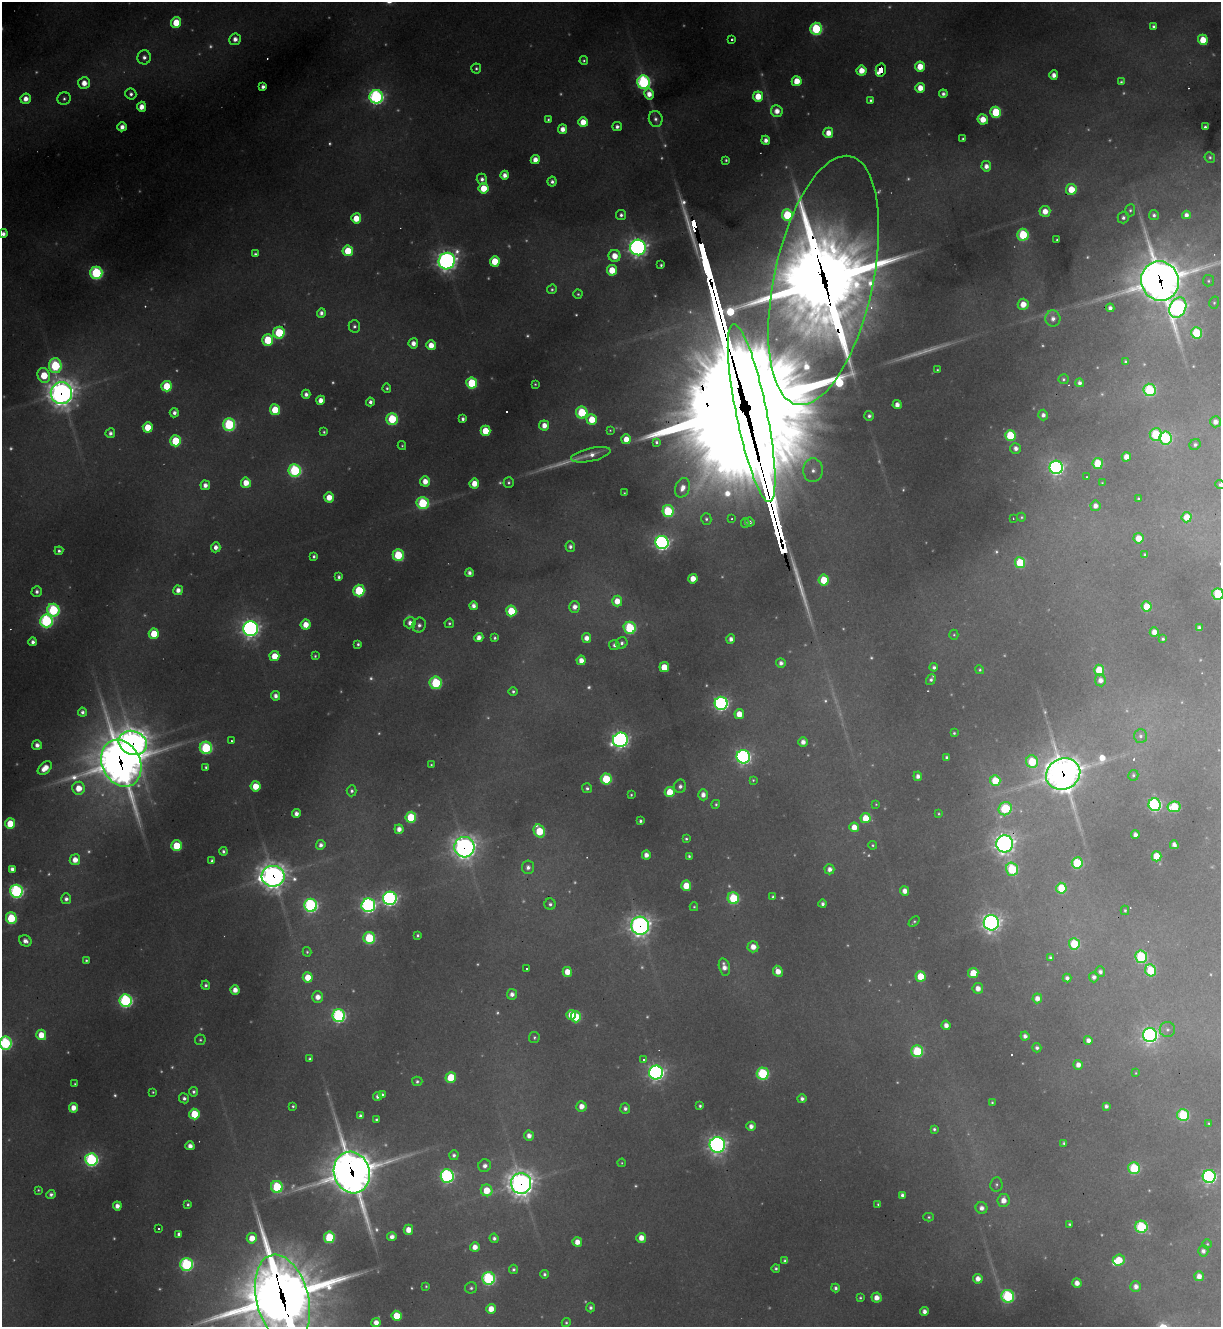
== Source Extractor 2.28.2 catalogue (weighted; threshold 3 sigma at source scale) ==
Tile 11 of 4 x 4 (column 3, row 3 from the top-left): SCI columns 2703-3921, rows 1326-2650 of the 5283 x 5299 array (HDU 1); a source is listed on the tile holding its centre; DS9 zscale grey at full resolution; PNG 1223 x 1329 px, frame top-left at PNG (2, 2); each listed source drawn as its Kron ellipse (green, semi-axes under 4 px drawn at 4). Shown black and unused: <1% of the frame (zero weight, under 3 of 4 exposures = <1% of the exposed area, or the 3 px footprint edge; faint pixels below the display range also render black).
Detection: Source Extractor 2.28.2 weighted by HDU 2 'WHT'; one run over the whole footprint, this tile lists its part. Background 0.287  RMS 0.011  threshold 0.0512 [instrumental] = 3 sigma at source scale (4.5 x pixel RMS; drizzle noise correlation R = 1.50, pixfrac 1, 0.05/0.05 arcsec/px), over >= 5 px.
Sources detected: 539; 93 too faint to see at this stretch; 9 cosmic-ray / hot-pixel residue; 4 long thin detections or spike segments (spike, bleed or trail) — neither listed nor drawn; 3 inside a brighter listed object's ellipse — not listed separately; the other 430 listed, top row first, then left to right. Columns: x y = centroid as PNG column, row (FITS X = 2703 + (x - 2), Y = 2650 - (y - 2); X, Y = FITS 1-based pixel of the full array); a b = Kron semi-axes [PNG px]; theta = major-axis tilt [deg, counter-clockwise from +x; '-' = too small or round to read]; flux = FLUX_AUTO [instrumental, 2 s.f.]
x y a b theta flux
176 23 5 5 - 46
1153 26 4 3 - 3.4
816 29 6 6 - 160
235 39 6 6 - 9.7
732 39 3 3 - 9.5
1203 40 5 5 - 35
144 57 7 6 - 6.9
584 61 4 4 - 2.3
920 66 5 5 - 28
476 68 5 5 - 2.8
881 70 6 5 - 51
861 71 5 5 - 22
1054 75 4 4 - 11
797 81 5 5 - 28
643 82 6 6 - 330
1121 82 4 3 - 2.8
84 83 6 6 - 17
263 87 4 4 - 6.2
920 88 5 5 - 21
131 94 5 5 - 4.5
649 94 5 4 - 15
943 94 4 4 - 4.9
758 96 5 5 - 35
376 97 7 6 - 420
26 99 5 5 - 13
64 99 7 6 - 4.3
871 100 4 3 - 2.9
142 107 5 4 - 15
777 111 6 6 - 15
996 112 5 5 - 86
548 119 4 4 - 2.4
656 119 8 6 -73 5.4
983 119 5 5 - 26
583 122 5 4 - 23
122 127 4 4 - 10
617 127 4 4 - 4.9
1205 127 4 3 - 3.3
563 129 5 4 - 13
828 133 5 5 - 19
963 139 3 3 - 2.7
766 140 4 4 - 8.3
1210 157 5 5 - 2.8
535 160 4 4 - 14
726 160 4 3 - 2.4
986 166 5 5 - 10
505 175 4 4 - 11
482 179 5 5 - 5.7
552 181 5 4 - 4.7
483 188 5 5 - 36
1071 189 5 5 - 36
1130 210 6 5 - 2.8
1045 211 5 5 - 19
621 215 5 5 - 4.3
787 215 5 5 - 85
1154 215 5 5 - 4.2
1186 215 4 4 - 7.1
1123 217 6 5 - 4.2
356 218 5 5 - 29
3 234 4 4 - 6.1
1023 235 6 5 - 97
1057 240 3 3 - 1.5
638 247 8 8 - 680
348 251 5 5 - 48
255 254 4 3 - 2.9
614 256 6 6 - 21
447 261 8 8 - 810
495 261 5 5 - 42
661 265 3 3 - 2.3
612 270 5 5 - 37
96 273 6 6 - 200
823 280 127 49 78 23000
1160 281 20 19 - 4500
1208 281 5 5 - 2.4
552 289 5 4 - 2.7
578 294 4 4 - 2.3
1214 303 6 5 - 2.3
1023 304 5 5 - 20
1110 308 4 4 - 5.7
1178 308 10 8 65 550
321 313 5 4 - 6.2
1053 319 8 7 - 9.2
354 326 6 6 - 4
279 333 6 5 - 100
1196 333 6 5 - 73
268 340 5 5 - 82
413 343 5 5 - 12
431 345 5 4 - 20
1125 361 4 3 - 2.6
55 366 7 6 - 140
937 370 3 3 - 1.6
44 375 8 6 -69 50
1063 379 5 5 - 2.5
472 383 5 5 - 89
1080 383 4 4 - 5.6
535 384 3 3 - 1.6
167 386 5 5 - 60
387 388 4 4 - 2.5
1149 390 6 6 - 140
61 393 11 10 - 1600
306 394 4 4 - 6.5
321 400 4 4 - 12
370 402 4 4 - 5.3
897 405 4 4 - 11
275 410 5 5 - 48
582 412 6 6 - 99
174 413 4 4 - 6.1
752 413 91 15 -78 28000
1043 415 5 5 - 6.3
869 416 5 5 - 4.7
392 419 6 5 - 94
463 419 4 3 - 4.5
592 419 5 5 - 39
1215 422 5 5 - 9
229 424 6 6 - 190
544 425 5 5 - 15
148 427 5 5 - 40
610 430 4 4 - 1.4
485 431 5 5 - 43
324 432 4 3 - 2.1
110 433 5 5 - 5.9
1156 434 6 6 - 97
1010 435 5 5 - 70
1166 438 6 6 - 140
626 439 5 5 - 21
175 441 5 5 - 74
656 442 4 3 - 3.1
1195 445 6 5 - 3.8
402 446 4 3 - 1.6
1016 448 5 5 - 7.8
591 455 20 6 13 14
1126 457 5 4 - 15
1098 463 5 5 - 69
1056 467 7 6 - 420
295 470 6 6 - 200
813 470 12 9 87 13
1086 477 2 2 - 0.94
425 481 5 5 - 17
509 482 5 5 - 2.8
246 483 5 5 - 22
474 483 5 4 - 23
1102 483 4 4 - 1.2
205 485 5 4 - 8.7
1220 485 5 4 - 2.5
683 488 10 7 67 14
624 493 3 2 - 1.1
329 497 5 5 - 23
1138 499 3 3 - 2
423 503 6 6 - 130
1095 506 5 5 - 8.9
668 511 6 5 - 120
1021 517 4 4 - 2
1187 517 5 5 - 25
1013 518 2 2 - 0.99
706 519 6 5 - 3.1
732 519 4 3 - 1.4
750 522 5 4 - 3.5
745 523 4 4 - 2.3
1138 538 5 5 - 21
662 542 6 6 - 460
570 546 5 4 - 5.2
216 547 5 5 - 8.7
59 551 4 4 - 3.5
398 555 6 5 - 88
1145 555 4 4 - 3.1
314 556 4 3 - 3.4
1020 563 5 5 - 67
469 573 4 4 - 5.5
339 577 4 4 - 4
693 579 5 4 - 20
824 580 5 5 - 47
178 590 5 4 - 10
37 591 5 5 - 5.2
359 591 6 5 - 100
1218 594 6 5 - 120
617 601 5 5 - 22
473 606 4 4 - 8.5
1147 606 5 5 - 34
575 607 6 5 - 11
53 610 6 6 - 170
511 611 5 5 - 57
46 621 6 6 - 280
410 623 6 5 - 9.1
449 623 5 4 - 2.6
306 625 5 5 - 20
419 625 7 6 - 6.2
630 628 6 6 - 140
1199 628 4 4 - 5.4
250 629 7 7 - 750
1154 632 4 4 - 12
154 634 5 5 - 42
954 635 5 4 - 1.8
479 638 5 4 - 11
495 638 4 3 - 2.8
586 638 5 4 - 12
731 639 4 4 - 8.3
1163 639 3 3 - 2.4
33 642 4 4 - 6
622 643 6 5 - 4.5
358 644 4 4 - 3.1
614 645 5 5 - 4.5
274 656 5 5 - 30
315 656 4 3 - 2
581 660 5 4 - 14
781 663 5 5 - 6.4
664 667 5 5 - 35
934 667 4 4 - 3.9
980 670 4 4 - 2
1099 670 5 5 - 44
931 680 6 4 52 3.9
1100 680 6 5 - 9.1
436 683 6 6 - 110
513 691 4 4 - 3
275 696 5 4 - 8.2
721 703 6 6 - 390
82 712 4 4 - 5.1
739 714 5 4 - 24
954 733 3 3 - 2
1140 736 7 6 - 3.8
620 740 7 7 - 570
231 741 3 2 - 1.5
803 742 4 4 - 9.4
133 743 14 12 -23 1800
37 745 5 4 - 8.1
206 748 6 6 - 160
743 757 6 6 - 420
947 757 4 3 - 2.7
1032 762 6 6 - 66
121 763 24 19 -64 4500
431 765 3 3 - 1.5
206 767 4 3 - 2.5
45 768 8 5 42 22
1063 774 17 15 26 2900
1133 775 5 5 - 2.6
918 776 4 4 - 7.5
606 779 5 5 - 82
753 780 4 4 - 1.6
995 781 5 5 - 45
255 786 5 5 - 30
680 786 7 6 - 5.3
79 788 6 6 - 27
587 788 5 5 - 3.6
352 791 5 5 - 3.4
670 792 5 5 - 33
631 795 3 3 - 1.8
703 795 5 5 - 9.9
716 804 5 4 - 2
876 804 4 3 - 1.3
1155 805 6 6 - 230
1174 807 7 5 10 67
1005 809 7 6 - 96
296 814 4 4 - 8.7
939 814 4 4 - 1.8
411 817 5 5 - 75
866 818 5 5 - 35
640 821 4 3 - 3.2
10 824 5 5 - 50
854 827 5 4 - 18
399 829 4 4 - 11
539 831 7 5 -63 61
1135 835 4 4 - 7
686 839 3 3 - 2.2
1004 844 8 8 - 800
321 845 5 4 - 6.5
872 845 4 3 - 1.8
1174 845 4 4 - 7
177 846 5 5 - 65
464 847 10 10 - 980
223 851 4 3 - 3.7
646 855 4 4 - 9.9
689 856 4 3 - 2.5
1156 856 5 5 - 37
75 860 5 5 - 16
212 861 4 4 - 3.6
1077 863 6 5 - 97
528 867 7 6 - 7.2
12 869 4 4 - 6.7
829 869 5 5 - 8.7
1012 869 6 6 - 120
273 876 11 10 - 1500
686 886 5 5 - 37
1061 888 5 5 - 61
16 891 6 6 - 330
905 891 4 4 - 12
773 897 4 4 - 2.6
390 898 7 6 - 450
733 898 6 5 - 98
66 899 5 5 - 6
550 904 5 5 - 3.9
823 904 4 4 - 4.7
311 905 6 6 - 310
368 905 7 7 - 410
694 907 4 4 - 1.7
1125 910 5 4 - 2.2
11 918 6 5 - 100
914 922 6 3 42 2.3
991 923 7 7 - 720
640 926 9 9 - 870
418 935 3 3 - 2.4
369 938 6 6 - 110
25 941 6 5 - 8.9
1074 944 6 5 - 75
753 947 5 5 - 15
307 952 5 4 - 2.1
1050 957 4 4 - 3.4
1141 957 6 6 - 140
86 960 4 3 - 2.2
724 967 9 5 -77 11
526 968 3 3 - 6.8
1150 970 6 5 - 70
778 971 6 4 -62 17
567 972 5 5 - 22
1100 972 5 5 - 6
973 973 5 5 - 33
921 976 5 5 - 38
308 977 5 5 - 30
1094 977 5 5 - 6
1067 978 4 4 - 5.4
206 985 4 4 - 3.6
978 988 5 5 - 12
235 990 4 4 - 14
512 994 5 5 - 7.4
318 997 5 5 - 13
1037 998 5 5 - 12
126 1000 6 6 - 290
571 1015 5 4 - 24
339 1016 6 6 - 300
576 1017 5 5 - 61
946 1025 4 4 - 11
1167 1030 7 7 - 5
41 1035 5 5 - 28
1150 1035 7 7 - 570
1025 1036 4 4 - 6.6
534 1038 5 5 - 2.6
200 1040 5 5 - 2.4
1088 1040 4 4 - 8.5
5 1043 6 6 - 220
1037 1048 4 4 - 4
917 1051 6 6 - 110
310 1059 4 4 - 2.6
644 1059 4 4 - 4.4
1078 1065 5 5 - 11
656 1072 7 7 - 580
1136 1073 4 3 - 1.3
763 1074 6 6 - 150
451 1077 6 5 - 44
417 1081 5 4 - 3
75 1084 3 3 - 1.6
153 1092 3 3 - 1.5
194 1092 5 4 - 4
382 1095 4 4 - 4
378 1096 4 4 - 5.6
184 1098 5 5 - 4.4
802 1098 4 4 - 5.3
992 1102 3 3 - 1.7
293 1106 3 3 - 2.2
581 1106 5 5 - 14
700 1106 3 3 - 2.8
1106 1106 4 4 - 4.9
73 1108 5 4 - 16
625 1108 5 5 - 5.1
194 1114 5 5 - 59
1183 1115 6 6 - 120
360 1116 4 4 - 4.3
376 1119 3 3 - 2.3
1209 1123 3 3 - 1.4
751 1126 4 4 - 9
934 1129 4 3 - 2.7
529 1136 5 5 - 10
1064 1143 4 4 - 3.2
717 1145 8 7 - 640
190 1146 4 4 - 10
454 1155 5 4 - 4.4
91 1159 6 6 - 280
622 1163 4 4 - 1.4
485 1166 6 6 - 7.8
1134 1168 6 6 - 110
352 1172 21 18 -72 5100
447 1176 6 6 - 340
1209 1176 6 6 - 320
521 1183 10 10 - 1600
996 1185 7 6 - 3.1
277 1187 6 6 - 120
38 1190 4 3 - 1.7
487 1190 6 5 - 35
51 1194 4 4 - 4.2
902 1195 4 4 - 4.4
1003 1200 6 6 - 14
188 1204 3 3 - 2.5
878 1204 3 3 - 1.9
117 1206 4 4 - 11
982 1208 6 5 - 9.1
929 1217 5 4 - 2.2
1069 1224 3 3 - 1.8
1141 1227 6 6 - 140
159 1229 3 3 - 14
408 1230 5 5 - 18
179 1234 4 4 - 4.9
329 1237 6 5 - 82
392 1237 4 4 - 8.6
252 1238 5 5 - 22
494 1238 4 4 - 4.4
641 1238 5 5 - 18
577 1242 4 4 - 16
1207 1244 4 4 - 1.7
475 1247 5 5 - 14
1203 1251 5 5 - 6.6
1119 1260 6 5 - 37
785 1261 4 4 - 4.5
186 1264 6 6 - 220
776 1268 4 4 - 2.7
514 1269 4 4 - 3.2
544 1274 4 4 - 3.4
1199 1276 5 5 - 11
489 1278 6 6 - 230
978 1279 5 4 - 13
1077 1283 5 4 - 12
426 1286 3 3 - 1.6
1136 1286 5 5 - 8.9
471 1288 6 5 - 3.5
835 1288 4 4 - 4.3
1008 1296 6 6 - 190
860 1298 4 3 - 2
877 1298 5 5 - 12
282 1299 45 26 -75 14000
591 1308 5 4 - 4.2
491 1309 5 4 - 21
924 1311 4 4 - 8.1
397 1316 5 5 - 38
376 1322 4 4 - 11
566 1323 4 4 - 2.3
Overlapping masked pixels (flux is a lower limit): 15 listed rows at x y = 881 70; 823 280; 1160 281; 61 393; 752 413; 133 743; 121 763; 1063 774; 1004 844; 464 847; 273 876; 640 926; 352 1172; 521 1183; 282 1299
Isophote crosses this tile's border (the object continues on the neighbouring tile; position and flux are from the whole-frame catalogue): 6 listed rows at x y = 3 234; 1160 281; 1220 485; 1218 594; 5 1043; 282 1299